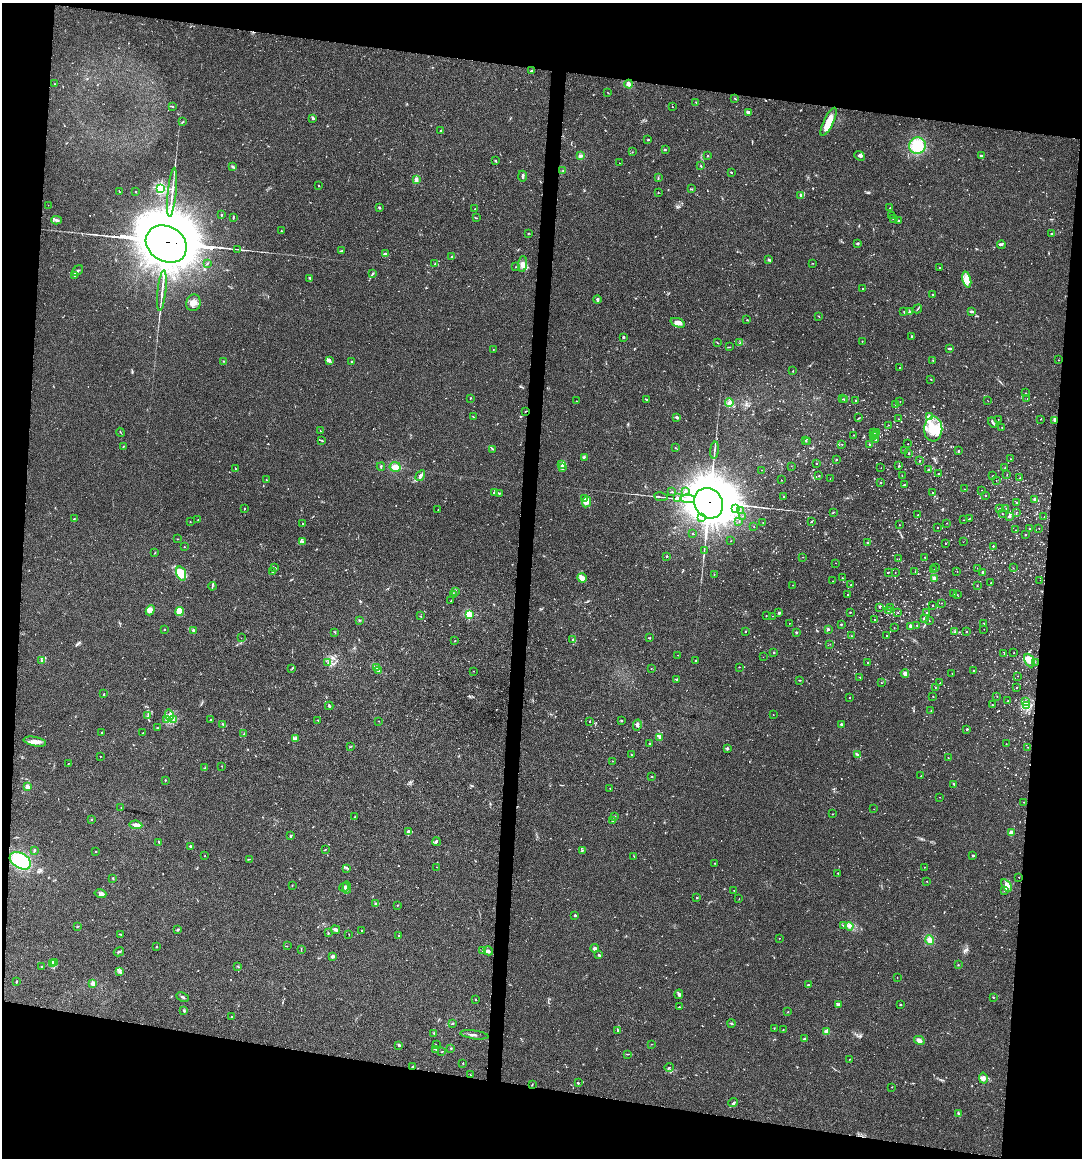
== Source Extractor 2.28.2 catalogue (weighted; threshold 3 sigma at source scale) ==
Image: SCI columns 221-4540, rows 1-4624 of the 4647 x 4626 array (HDU 1 of 3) = the unmasked area's bounding box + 8 px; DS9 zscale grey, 4 x 4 block average (1 PNG px = mean of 4 x 4 image px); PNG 1084 x 1160 px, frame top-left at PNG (2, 3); each listed source drawn as its Kron ellipse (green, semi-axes under 4 px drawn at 4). Shown black and unused: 19% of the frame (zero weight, under 2 of 3 exposures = <1% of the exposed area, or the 3 px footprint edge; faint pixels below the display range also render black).
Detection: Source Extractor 2.28.2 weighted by HDU 2 'WHT'. Background 0.0671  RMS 0.0056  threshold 0.0253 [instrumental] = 3 sigma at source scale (4.5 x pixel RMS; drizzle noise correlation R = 1.50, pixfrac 1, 0.05/0.05 arcsec/px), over >= 5 px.
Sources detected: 1119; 14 too faint to see at this stretch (4 x 4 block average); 15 inside a brighter object's white glare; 6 cosmic-ray / hot-pixel residue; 6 long thin detections or spike segments (spike, bleed or trail) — neither listed nor drawn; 31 coinciding with a brighter row at this scale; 29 inside a brighter listed object's ellipse — not listed separately; of the other 1018, all 500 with FLUX_AUTO >= 1.11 (the completeness limit of this list) listed and drawn (518 fainter detections not listed), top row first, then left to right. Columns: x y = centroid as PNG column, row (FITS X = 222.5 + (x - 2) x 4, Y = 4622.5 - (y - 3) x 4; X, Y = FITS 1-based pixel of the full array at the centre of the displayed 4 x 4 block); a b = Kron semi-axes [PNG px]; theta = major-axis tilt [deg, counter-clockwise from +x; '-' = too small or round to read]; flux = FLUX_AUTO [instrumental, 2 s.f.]
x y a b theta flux
531 71 3 2 - 2.1
54 84 2 2 - 1.2
629 84 4 4 - 11
608 93 3 2 - 1.3
735 98 3 2 - 2.5
696 102 2 2 - 1.4
173 107 2 2 - 2.1
672 107 2 2 - 1.1
748 112 4 3 - 7.3
313 118 3 2 - 5.2
182 122 3 2 - 2.5
828 122 15 5 64 45
441 131 2 2 - 14
648 140 3 2 - 2.4
917 146 8 8 - 90
665 149 3 2 - 2.1
632 152 2 2 - 1.4
707 155 2 2 - 1.3
580 156 3 2 - 6.2
860 156 6 3 -42 7
982 156 3 2 - 3.8
496 161 4 2 - 2.3
619 163 2 2 - 2.5
701 166 2 2 - 2.6
233 167 2 2 - 2.4
563 171 2 2 - 1.3
731 172 2 2 - 1.7
522 176 6 2 -88 6.6
658 178 3 2 - 1.9
416 180 3 3 - 13
318 186 2 2 - 2.2
161 188 2 2 - 430
692 189 2 2 - 1.4
135 191 2 2 - 2.4
120 192 3 2 - 1.8
172 192 24 2 84 20
658 193 2 2 - 1.5
800 195 4 2 - 5.4
48 205 2 2 - 1.2
380 208 2 2 - 3.1
890 208 2 2 - 2
474 209 2 2 - 1.6
221 215 2 2 - 4
891 215 2 2 - 1.3
233 218 3 2 - 3.9
476 218 3 2 - 1.7
894 219 4 2 - 3.2
56 220 5 2 - 8
899 221 2 2 - 3.2
281 231 2 2 - 2.1
528 233 2 2 - 1.3
1052 234 2 2 - 9.7
166 244 21 17 -32 21000
858 244 2 2 - 5.1
1001 245 4 2 - 4.3
237 249 3 2 - 1.9
342 251 2 2 - 2.3
385 254 4 3 - 5.5
452 257 2 2 - 4.4
769 260 3 3 - 4.2
207 263 2 2 - 2.3
435 263 3 2 - 1.5
813 263 2 2 - 1.1
523 264 8 4 84 18
515 267 2 2 - 1.4
939 268 2 2 - 2.5
78 271 6 3 39 7.7
373 274 2 2 - 2.1
74 275 3 2 - 3.6
310 278 3 2 - 3.1
967 280 8 3 -75 17
863 288 2 2 - 4.4
162 291 20 2 84 18
933 295 2 2 - 1.6
597 300 4 2 - 6.6
193 303 8 7 - 19
918 309 5 2 - 2.9
904 311 2 2 - 1.2
909 311 2 2 - 1.9
972 312 4 2 - 5.3
819 316 2 2 - 1.3
747 320 2 2 - 1.6
678 323 7 4 -21 13
911 336 2 2 - 2.3
623 337 2 2 - 19
862 341 2 2 - 1.3
717 343 2 2 - 1.2
740 343 3 2 - 1.8
729 347 2 2 - 2.7
493 349 2 2 - 1.3
950 349 3 2 - 7.2
1059 360 2 2 - 1.4
223 361 2 2 - 1.6
329 361 4 2 - 3.6
933 361 3 2 - 1.7
351 362 2 2 - 2.2
899 367 2 2 - 1.5
793 371 2 2 - 1.5
931 379 2 2 - 1.6
1025 393 2 2 - 1.7
470 398 2 2 - 1.6
843 399 2 2 - 1.2
845 399 2 2 - 4.3
1027 399 2 2 - 1.2
647 400 2 2 - 2.7
856 400 2 2 - 5.3
576 401 2 2 - 2.6
988 401 2 2 - 1.5
900 402 2 2 - 1.4
729 403 4 3 - 8.4
895 405 2 2 - 1.2
526 411 2 2 - 2.2
473 416 2 2 - 1.4
929 416 3 2 - 3.6
677 417 3 2 - 6.6
858 418 2 2 - 1.3
898 419 2 2 - 1.2
998 419 2 2 - 1.3
1041 419 2 2 - 2.1
1055 420 3 2 - 3.1
993 422 5 2 - 7.9
888 425 2 2 - 1.6
1002 427 2 2 - 1.9
933 429 12 9 90 68
320 431 2 2 - 1.7
120 432 5 2 - 1.8
874 432 2 2 - 1.9
876 433 2 2 - 6.8
875 434 2 2 - 4.1
854 435 2 2 - 3.7
873 435 3 2 - 2.6
321 440 4 2 - 2.3
806 440 2 2 - 1.8
876 440 2 2 - 18
808 442 2 2 - 1.1
842 444 2 2 - 2.1
908 444 2 2 - 1.9
870 445 2 2 - 8
123 446 2 2 - 1.7
675 448 2 2 - 1.6
493 449 2 2 - 1.6
714 450 8 2 83 5.8
905 450 3 2 - 3.2
958 451 2 2 - 1.9
908 454 2 2 - 1.8
584 457 2 2 - 3.5
837 459 2 2 - 1.3
1010 459 2 2 - 1.2
919 461 2 2 - 5.7
816 463 2 2 - 3.6
562 464 3 2 - 2.3
791 466 2 2 - 1.2
899 466 2 2 - 6.9
381 467 4 2 - 3.8
395 467 5 4 - 19
562 468 3 2 - 3.9
881 468 2 2 - 1.2
1005 468 2 2 - 1.6
236 469 4 2 - 2.6
761 470 2 2 - 1.2
928 470 2 2 - 4
939 474 2 2 - 5.1
1007 474 2 2 - 2.2
420 476 6 3 59 11
819 476 2 2 - 3.5
902 476 2 2 - 1.3
993 476 2 2 - 2.8
830 478 2 2 - 1.1
1020 478 2 2 - 1.6
266 480 2 2 - 2.5
781 480 2 2 - 1.4
996 480 2 2 - 1.1
881 482 2 2 - 6
904 484 2 2 - 1.2
964 489 2 2 - 1.6
982 490 2 2 - 1.6
685 491 2 2 - 1.4
494 492 3 2 - 3.6
672 492 2 2 - 1.7
499 493 2 2 - 2.5
933 493 2 2 - 4.4
985 495 2 2 - 7.5
784 496 2 2 - 4.2
661 497 7 2 -9 4.8
677 497 3 2 - 480
584 498 2 2 - 2.1
688 499 7 2 -2 1200
1035 499 2 2 - 33
586 502 5 3 - 14
709 503 16 14 -56 18000
1016 503 2 2 - 4.2
736 508 2 2 - 2.6
1006 508 2 2 - 1.3
245 509 2 2 - 1.5
1000 509 2 2 - 5.1
438 510 2 2 - 1.9
740 510 2 2 - 1.2
833 512 4 2 - 2.9
1016 512 2 2 - 1.7
1002 514 2 2 - 3.2
918 515 2 2 - 4.3
742 516 2 2 - 2.1
1009 516 2 2 - 15
1044 517 2 2 - 2
702 518 2 2 - 2.6
970 518 2 2 - 1.6
74 519 2 2 - 2.4
198 519 3 2 - 2.2
964 520 2 2 - 1.5
190 522 2 2 - 2.4
739 522 2 2 - 1.8
763 522 2 2 - 2.5
811 522 2 2 - 3.1
302 523 2 2 - 1.2
947 523 2 2 - 1.6
899 525 2 2 - 1.5
754 527 2 2 - 2.8
937 528 2 2 - 3.3
1039 528 2 2 - 2.9
1030 529 2 2 - 1.4
1015 530 2 2 - 1.5
693 533 2 2 - 2.9
1025 534 2 2 - 5.1
177 539 2 2 - 1.3
731 541 2 2 - 1.3
303 542 4 2 - 3.6
963 542 2 2 - 1.1
867 543 2 2 - 5.5
945 543 2 2 - 1.6
993 546 2 2 - 5.8
184 547 2 2 - 1.7
704 550 4 2 - 3
155 553 3 2 - 2.2
667 556 2 2 - 4.9
803 557 2 2 - 1.4
925 557 2 2 - 1.6
899 559 2 2 - 1.1
836 563 2 2 - 1.1
936 567 2 2 - 2.4
275 568 3 2 - 3.3
977 568 2 2 - 1.4
1013 568 2 2 - 1.1
934 570 2 2 - 1.2
915 571 2 2 - 1.1
957 571 2 2 - 1.7
272 572 3 2 - 2
889 572 2 2 - 2.5
895 572 2 2 - 2.3
983 572 2 2 - 21
181 573 7 4 -70 86
714 575 2 2 - 1.2
582 578 5 3 - 35
842 578 2 2 - 2.2
934 578 2 2 - 62
1040 580 2 2 - 1.4
832 581 2 2 - 1.2
991 583 2 2 - 1.7
792 585 2 2 - 2.2
851 585 2 2 - 5.9
212 586 4 2 - 3.2
977 586 2 2 - 4.1
455 592 3 2 - 1.9
453 594 2 2 - 1.7
847 594 2 2 - 1.7
954 594 2 2 - 2.6
957 595 2 2 - 1.4
451 601 2 2 - 2
942 603 2 2 - 2.1
933 605 2 2 - 3.3
879 607 2 2 - 3.9
891 608 2 2 - 2.4
150 610 5 3 - 13
888 611 2 2 - 2.6
180 612 4 3 - 54
850 612 2 2 - 4.8
898 612 2 2 - 2.6
927 612 2 2 - 2.7
779 613 2 2 - 23
469 614 2 2 - 220
421 616 2 2 - 1.4
766 616 2 2 - 2.5
772 616 2 2 - 1.3
924 618 2 2 - 28
359 620 2 2 - 2
875 620 2 2 - 2.3
929 621 2 2 - 1.7
789 623 2 2 - 1.8
983 623 2 2 - 1.8
841 624 2 2 - 6.4
917 625 2 2 - 2.7
910 626 4 4 - 6.1
894 628 2 2 - 1.7
164 629 2 2 - 4.1
828 629 2 2 - 29
984 629 2 2 - 1.7
193 630 2 2 - 17
745 631 2 2 - 2.2
955 631 2 2 - 2
335 632 2 2 - 1.8
796 632 3 2 - 3.3
966 632 2 2 - 8.5
851 636 2 2 - 1.8
886 636 2 2 - 1.3
241 638 2 2 - 1.2
650 638 2 2 - 1.2
573 640 3 2 - 4.9
455 641 2 2 - 1.5
830 644 2 2 - 1.6
774 653 2 2 - 1.3
1014 653 2 2 - 1.3
1004 654 2 2 - 1.1
678 655 2 2 - 2.3
763 657 2 2 - 1.2
41 660 3 2 - 2.9
695 660 2 2 - 5.4
1029 660 7 5 -62 30
328 662 2 2 - 1.3
868 662 2 2 - 3.5
1035 662 2 2 - 1.2
739 667 2 2 - 1.4
292 668 2 2 - 1.5
376 668 3 2 - 3
651 669 2 2 - 2.2
379 670 2 2 - 2.6
974 670 2 2 - 4.6
474 671 2 2 - 1.3
905 673 4 4 - 8.4
952 673 2 2 - 1.1
1017 676 2 2 - 1.3
860 677 2 2 - 2.3
677 679 4 2 - 2.9
800 680 2 2 - 2.9
881 683 2 2 - 1.7
940 683 2 2 - 3.3
935 687 2 2 - 1.6
1016 688 2 2 - 1.8
104 694 2 2 - 1.5
933 696 2 2 - 1.7
997 696 2 2 - 2.5
850 698 2 2 - 3.6
1007 701 2 2 - 1.1
1025 702 3 3 - 5.5
992 705 2 2 - 4
1026 705 3 2 - 5.9
329 706 4 2 - 4.9
931 711 2 2 - 1.4
148 715 2 2 - 1.2
169 715 5 2 - 7.6
773 715 2 2 - 1.4
167 720 2 2 - 2.6
173 720 2 2 - 1.4
211 720 2 2 - 8.4
318 720 2 2 - 1.4
379 721 2 2 - 2.1
621 721 2 2 - 3.3
589 722 2 2 - 2.2
223 724 3 2 - 3.1
841 724 2 2 - 15
637 725 5 2 - 8.1
158 728 2 2 - 1.3
967 729 2 2 - 11
102 732 3 2 - 1.3
143 733 2 2 - 1.3
244 734 3 2 - 3.8
660 737 2 2 - 14
296 739 4 3 - 6.2
35 742 11 4 -12 19
650 744 2 2 - 16
1006 744 2 2 - 2.3
350 747 2 2 - 1.6
1028 747 2 2 - 1.5
727 748 3 2 - 3.9
631 754 2 2 - 1.9
857 754 3 2 - 3.3
100 756 2 2 - 1.4
948 758 2 2 - 1.4
613 761 2 2 - 2.2
68 764 2 2 - 1.3
222 766 2 2 - 1.3
205 768 2 2 - 1.6
652 776 2 2 - 1.9
921 776 2 2 - 1.2
165 780 2 2 - 3.3
954 784 4 2 - 3.1
27 787 2 2 - 87
610 788 2 2 - 1.5
940 797 2 2 - 1.5
1024 802 2 2 - 3.1
121 808 2 2 - 2.1
874 809 2 2 - 1.8
832 814 2 2 - 1.5
355 816 3 2 - 2
615 816 3 2 - 3
91 820 2 2 - 1.6
613 821 3 2 - 2.4
136 825 6 3 -8 17
408 832 4 3 - 9.9
1011 832 2 2 - 21
291 836 2 2 - 5.5
159 842 3 2 - 3.9
436 842 4 2 - 4.6
190 846 3 2 - 3.7
326 849 2 2 - 1.2
34 850 3 2 - 3.9
582 851 2 2 - 1.9
96 852 2 2 - 3.9
973 855 3 2 - 2.9
205 856 2 2 - 2.4
634 856 2 2 - 1.4
250 859 2 2 - 1.9
20 861 11 7 -31 150
715 863 2 2 - 1.2
437 867 2 2 - 1.1
924 867 2 2 - 1.6
346 868 3 2 - 2.9
838 873 2 2 - 5.9
1019 877 2 2 - 1.6
113 878 2 2 - 3
927 881 2 2 - 4.6
292 885 2 2 - 1.4
1006 885 7 4 -56 15
344 887 5 3 - 7.8
347 887 6 3 -86 10
734 890 2 2 - 1.2
1005 890 3 2 - 2.7
100 894 6 3 -15 12
697 898 2 2 - 2.1
739 899 2 2 - 1.1
376 904 4 3 - 4.7
397 905 2 2 - 1.4
575 915 2 2 - 4.8
843 925 3 2 - 1.9
849 926 4 3 - 10
77 927 2 2 - 1.1
177 930 2 2 - 4
336 930 5 2 - 9.4
362 930 2 2 - 2.4
328 932 2 2 - 1.2
120 934 3 2 - 2.4
349 934 2 2 - 1.2
398 935 3 2 - 3.5
779 938 2 2 - 1.4
930 940 4 4 - 14
157 946 2 2 - 1.4
287 946 2 2 - 1.1
595 948 4 3 - 7.6
301 950 2 2 - 1.6
483 951 3 2 - 2.4
488 951 5 3 - 5.7
119 952 5 2 - 4.1
599 955 3 2 - 3
333 956 2 2 - 12
55 962 3 2 - 3.9
52 963 4 2 - 7.4
958 965 2 2 - 2.6
41 966 2 2 - 1.4
238 966 2 2 - 1.3
120 972 3 2 - 4.8
897 977 2 2 - 1.2
16 982 3 2 - 2.7
93 983 2 2 - 71
808 985 2 2 - 2.9
679 994 5 3 - 5.3
182 997 6 2 -25 5.5
993 997 2 2 - 2.2
475 999 2 2 - 1.2
839 1005 4 3 - 7.3
901 1005 2 2 - 3.2
679 1007 2 2 - 1.3
184 1010 3 2 - 3.1
788 1012 2 2 - 1.3
231 1017 2 2 - 4.7
452 1023 3 2 - 2.3
732 1023 4 2 - 2.8
774 1028 2 2 - 1.2
783 1029 2 2 - 1.4
618 1031 4 2 - 6.3
827 1032 2 2 - 100
434 1033 2 2 - 4.4
474 1035 14 2 -8 8.4
804 1039 3 2 - 3.4
919 1040 5 4 - 12
652 1044 2 2 - 1.1
399 1045 3 2 - 5.3
436 1045 2 2 - 1.2
451 1048 2 2 - 2
436 1049 3 2 - 2.7
442 1052 3 2 - 1.7
627 1054 2 2 - 1.8
850 1059 2 2 - 1.4
463 1063 2 2 - 1.5
412 1066 2 2 - 3.4
669 1067 5 2 - 2.4
471 1075 3 2 - 1.4
983 1078 5 3 - 10
578 1083 2 2 - 3.1
532 1084 3 2 - 1.5
892 1087 2 2 - 1.2
733 1103 5 2 - 4.2
958 1114 3 2 - 3.8
Overlapping masked pixels (flux is a lower limit): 4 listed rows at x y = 166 244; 526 411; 688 499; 709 503
Diffuse or blended objects may show on this block-average render without a row.